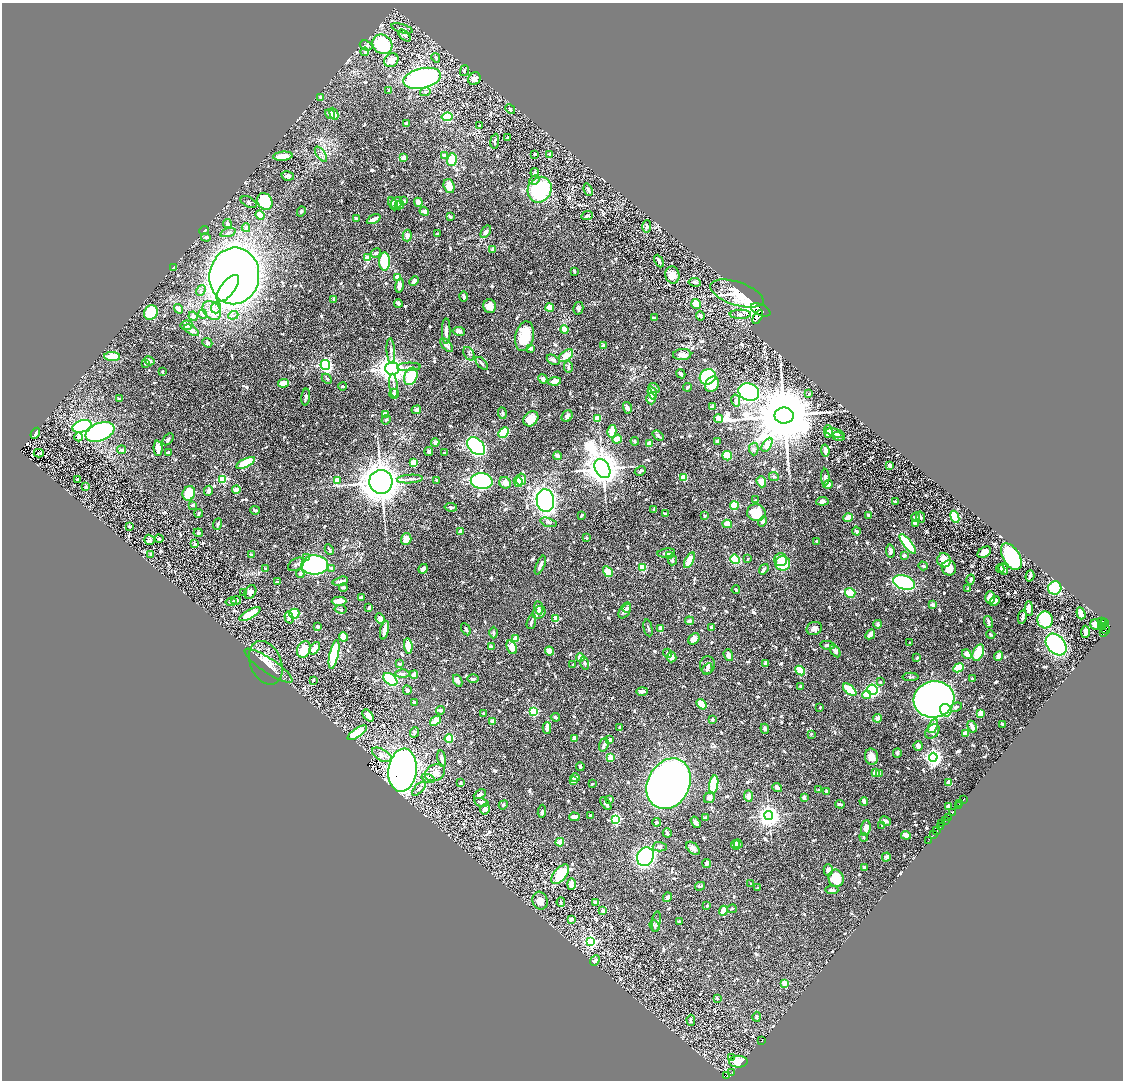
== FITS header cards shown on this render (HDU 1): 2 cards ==
NAXIS1  =                 2241
NAXIS2  =                 2156

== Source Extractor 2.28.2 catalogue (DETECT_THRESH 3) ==
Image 2241 x 2156 px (HDU 1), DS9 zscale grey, zoomed out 1/2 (1 PNG px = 2 x 2 image px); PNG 1125 x 1082 px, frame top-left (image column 1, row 2155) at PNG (2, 3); each listed source drawn as its Kron ellipse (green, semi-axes under 4 px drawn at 4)
Background 0.847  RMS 0.023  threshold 0.0684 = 3 sigma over >= 5 px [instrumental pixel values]
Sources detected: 1185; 39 cannot appear on this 1/2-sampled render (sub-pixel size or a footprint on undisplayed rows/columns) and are neither listed nor drawn; of the other 1146, the 500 brightest by FLUX_AUTO listed and drawn (646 fainter detections omitted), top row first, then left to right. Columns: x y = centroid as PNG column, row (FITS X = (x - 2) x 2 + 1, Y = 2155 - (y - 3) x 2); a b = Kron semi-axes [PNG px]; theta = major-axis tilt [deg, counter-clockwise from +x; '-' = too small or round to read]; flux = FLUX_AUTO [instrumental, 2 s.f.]
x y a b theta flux
402 28 11 4 -16 19
405 35 7 4 -43 15
382 44 10 9 - 300
366 45 6 4 -19 11
365 52 4 4 - 11
436 58 5 3 - 9.7
391 60 7 6 - 39
464 70 5 3 - 9.1
422 78 19 10 13 1700
474 79 7 5 48 24
389 90 3 3 - 8.2
425 92 5 3 - 7.4
321 98 4 3 - 15
510 109 5 3 - 10
330 114 5 3 - 17
334 114 6 4 -67 42
447 117 5 4 - 120
407 124 4 3 - 10
480 126 2 2 - 7.4
508 138 2 2 - 9.7
495 141 7 3 83 8.6
321 154 9 4 -54 13
535 154 3 2 - 7.2
550 154 4 3 - 7.7
444 155 3 3 - 15
283 156 10 4 5 42
404 158 4 3 - 34
452 160 6 4 73 89
535 173 4 3 - 11
288 176 6 4 -12 13
534 180 5 3 - 7.8
449 186 7 5 -73 64
540 190 13 11 59 430
588 190 6 4 -67 11
265 201 9 7 -59 380
404 201 2 2 - 14
249 202 8 5 -28 10
418 202 4 4 - 25
397 203 6 5 - 29
393 204 7 4 -66 11
399 205 4 4 - 12
301 211 5 4 - 8.3
424 211 5 4 - 15
260 215 5 3 - 68
587 216 6 3 23 11
450 217 4 2 - 8.6
356 219 4 3 - 13
374 219 7 3 26 41
227 223 4 3 - 12
647 226 6 4 88 17
246 228 4 4 - 15
204 230 5 3 - 11
486 232 7 4 56 22
228 233 8 4 18 14
437 234 3 2 - 11
407 236 6 4 -89 19
206 237 5 4 - 7.4
492 249 4 3 - 13
376 253 5 3 - 9.3
368 258 3 3 - 62
384 261 9 5 -90 210
659 261 7 3 -63 14
173 268 3 2 - 15
574 271 3 2 - 11
672 275 9 7 -75 48
234 276 28 25 83 5200
398 277 4 3 - 55
414 281 5 3 - 25
695 282 6 3 -6 13
400 286 7 3 79 34
228 288 16 7 52 740
201 291 5 3 - 8.3
737 294 28 11 -18 140
464 297 5 3 - 21
334 299 3 2 - 12
398 303 4 3 - 9.1
696 304 5 4 - 70
490 306 7 6 - 45
216 308 6 5 - 15
550 308 4 4 - 73
578 308 6 5 - 9.9
178 309 5 3 - 40
212 310 10 8 -45 65
761 310 10 5 -24 2800
151 313 7 6 - 210
203 314 5 4 - 9.6
740 314 10 4 1 17
233 315 5 3 - 8.6
193 316 5 4 - 16
700 316 5 4 - 9
758 317 8 4 60 680
654 318 4 2 - 15
186 325 6 4 9 31
192 330 8 4 -33 14
565 330 4 3 - 95
446 331 13 3 89 21
459 331 6 4 -9 19
524 336 15 9 78 160
207 343 5 4 - 10
447 345 8 4 -47 29
603 346 4 3 - 20
530 348 3 3 - 15
391 351 13 3 -86 17
469 354 7 5 -61 13
682 355 9 5 5 33
566 356 8 5 38 63
112 357 8 4 -2 95
553 360 7 4 -31 12
149 361 5 3 - 25
145 363 3 3 - 7.6
482 363 8 4 -48 10
325 365 5 4 - 910
409 367 12 3 2 15
568 367 6 3 -88 7.7
392 368 7 6 - 4700
162 372 3 2 - 7.1
681 374 5 2 - 16
411 376 9 6 68 210
708 377 8 7 - 330
327 379 6 4 -43 8.8
543 379 5 4 - 17
555 381 6 3 8 34
283 383 5 3 - 63
712 384 8 6 57 78
343 386 4 3 - 8.1
394 386 12 3 -83 16
687 387 4 3 - 12
654 388 6 4 -39 7.7
749 392 10 8 -18 1800
652 393 7 4 -73 56
394 394 5 4 - 11
809 394 3 3 - 13
306 397 8 3 84 9
119 399 3 3 - 14
651 399 5 5 - 28
736 401 6 4 -78 19
712 406 4 3 - 15
627 408 6 4 -74 12
416 410 5 4 - 15
502 413 6 3 -84 8.5
385 414 4 4 - 43
567 416 6 5 - 17
784 416 9 8 - 80000
598 418 4 3 - 44
719 418 5 4 - 32
531 419 8 6 48 62
386 420 5 4 - 9.7
82 426 10 6 18 1100
612 431 6 4 77 75
100 432 15 9 22 1100
504 432 6 4 47 180
828 432 6 3 -89 84
35 433 6 3 57 16
835 433 9 4 -16 21
658 436 6 3 -41 12
838 436 6 3 -18 8.1
78 437 4 3 - 24
168 439 7 4 49 9.7
617 439 5 3 - 84
635 441 4 3 - 8.2
717 441 3 3 - 13
435 442 4 4 - 15
650 443 3 3 - 59
767 445 8 4 59 68
476 446 10 7 -45 860
158 448 8 4 -86 25
754 449 6 4 -88 9.9
122 450 4 3 - 14
825 450 6 3 -83 27
168 452 3 3 - 7.6
429 452 4 3 - 7.9
39 453 5 3 - 9.5
444 453 3 2 - 8
558 456 4 3 - 16
727 456 5 4 - 120
246 463 10 4 26 180
414 463 4 4 - 83
890 465 4 3 - 22
602 469 10 7 -60 9600
640 471 6 4 28 10
774 476 5 3 - 11
825 477 8 4 -89 14
684 478 4 3 - 76
77 479 2 2 - 8.4
223 479 4 4 - 190
410 479 13 3 4 13
521 479 6 5 - 25
337 480 4 4 - 48
437 480 3 2 - 8.7
482 481 11 8 -5 910
381 482 12 11 - 7800
518 482 5 4 - 70
761 482 5 4 - 56
505 483 6 5 - 28
828 484 5 4 - 29
86 487 3 2 - 11
236 490 4 3 - 44
208 491 5 3 - 16
189 493 7 6 - 99
755 500 3 2 - 13
545 501 11 8 -82 1400
822 501 6 4 7 23
896 502 4 3 - 15
193 505 4 3 - 10
734 506 4 4 - 200
451 507 6 3 -7 9.7
654 509 2 2 - 15
255 510 4 2 - 13
199 513 4 2 - 10
756 513 9 8 - 150
665 514 4 3 - 7.3
581 515 3 2 - 12
868 515 4 3 - 12
704 516 3 2 - 10
915 517 4 2 - 22
920 517 6 3 -64 11
955 517 6 4 -68 350
848 518 5 3 - 63
763 521 5 4 - 17
548 522 8 4 -17 15
915 523 4 3 - 19
218 524 6 3 67 8.7
727 524 5 4 - 36
130 526 3 2 - 9.1
461 531 4 3 - 24
856 531 4 2 - 15
198 533 5 4 - 8.6
586 538 2 2 - 15
159 539 4 3 - 12
406 539 6 5 - 34
150 540 5 5 - 12
817 541 3 3 - 12
195 544 2 2 - 33
908 544 12 4 -51 260
329 550 5 2 - 7.3
890 551 6 3 -81 13
984 552 7 5 34 43
666 553 9 3 8 26
150 555 3 2 - 11
251 555 3 2 - 8.2
670 555 4 4 - 10
904 556 3 3 - 16
1011 557 15 8 -59 570
307 558 3 2 - 14
735 559 5 4 - 130
748 559 2 2 - 8.3
781 559 6 6 - 49
673 560 5 3 - 8.4
689 560 8 4 62 78
944 560 7 6 - 73
783 563 7 7 - 140
296 564 9 5 33 14
315 565 13 9 -1 1100
540 565 10 3 66 22
923 566 5 3 - 7.2
643 567 4 3 - 100
949 568 7 7 - 68
265 569 3 2 - 7.8
332 569 3 3 - 19
423 569 5 3 - 17
764 569 6 3 51 15
1000 569 4 2 - 11
1003 569 6 4 -70 21
608 572 6 4 -57 88
300 574 4 4 - 13
1030 576 5 2 - 14
971 579 5 3 - 9
340 581 8 3 14 18
277 582 3 2 - 13
904 583 11 7 -17 540
343 587 4 2 - 9.2
1055 588 7 6 - 270
968 589 3 2 - 9
736 590 4 3 - 8.7
250 592 7 5 56 26
243 593 3 3 - 8.1
850 593 5 5 - 79
361 597 3 2 - 25
990 598 6 4 -88 39
236 600 5 3 - 12
339 601 7 4 0 52
995 601 5 2 - 34
231 602 5 3 - 7.3
933 605 2 2 - 43
369 608 3 2 - 14
539 608 7 3 -80 7.2
627 608 4 4 - 8.2
1029 608 7 4 -87 34
341 609 6 3 -10 12
625 611 9 5 59 18
539 612 7 6 - 37
1081 613 6 3 -71 63
250 614 12 3 30 170
294 614 5 5 - 220
289 617 6 4 -74 16
1022 617 7 2 80 16
380 619 6 4 -66 28
556 619 3 2 - 120
1045 620 8 8 - 300
689 621 4 3 - 16
1102 621 3 1 - 26
531 622 7 2 73 11
988 622 6 3 -74 11
1105 622 4 2 - 47
878 624 4 4 - 9.5
1103 624 3 2 - 35
1096 625 5 5 - 58
1101 626 3 1 - 17
317 627 3 3 - 12
648 628 8 2 -77 7.9
660 628 3 3 - 39
712 628 3 3 - 16
814 628 8 6 22 18
466 629 6 3 -61 7.6
1105 629 5 3 - 140
384 630 9 3 77 60
1085 632 6 3 86 31
1103 632 4 2 - 140
494 633 6 3 -89 12
870 634 5 3 - 34
991 635 5 3 - 7.5
344 637 4 4 - 76
515 639 3 3 - 38
694 639 6 4 47 37
910 643 2 2 - 7.9
827 645 7 3 -7 10
1056 645 12 8 -49 640
408 646 7 3 -83 100
491 647 4 3 - 17
512 647 7 5 -67 47
315 648 7 4 53 49
304 649 8 6 63 120
549 651 4 3 - 40
835 651 7 3 -56 20
668 653 5 3 - 8.9
978 653 9 5 68 150
334 654 14 4 78 350
967 654 5 3 - 51
728 655 6 4 -72 26
999 656 5 2 - 53
580 657 4 3 - 42
672 657 5 4 - 30
917 658 3 3 - 7.3
266 663 23 15 -67 65
584 663 6 3 -72 9.9
766 663 3 3 - 14
399 664 2 2 - 14
573 665 3 2 - 8
707 665 9 7 84 19
269 666 28 7 -34 19
959 668 5 4 - 140
707 669 6 4 61 10
800 670 5 3 - 150
402 674 7 3 -1 16
414 675 4 4 - 20
910 677 8 3 0 9.8
390 679 8 5 -40 290
473 679 5 2 - 8.2
972 679 3 2 - 7.9
313 680 3 3 - 8.6
458 681 6 3 -64 20
880 682 3 2 - 8.5
801 686 3 3 - 20
407 690 5 3 - 13
850 690 8 4 -40 130
872 690 5 5 - 480
642 691 6 3 1 18
867 695 4 4 - 87
934 699 20 18 13 4600
414 702 3 3 - 9.9
702 704 6 4 -53 100
820 707 3 2 - 7.4
956 707 6 3 19 11
441 710 4 3 - 13
946 710 6 5 - 140
533 711 3 3 - 340
980 713 3 3 - 57
484 714 3 2 - 11
368 716 7 4 -50 40
555 717 4 2 - 13
877 718 4 4 - 25
712 720 3 2 - 12
435 721 6 3 38 95
493 721 3 3 - 42
1002 724 3 2 - 11
933 726 7 4 64 51
619 727 3 2 - 7.4
972 727 6 3 -63 35
547 728 6 3 88 35
765 729 5 4 - 14
932 731 8 6 47 31
414 732 5 3 - 9.1
357 733 11 4 35 130
965 733 3 3 - 30
811 734 2 2 - 11
574 738 3 2 - 36
449 739 4 3 - 110
610 740 3 3 - 15
604 745 7 4 73 12
918 746 5 4 - 19
897 753 4 4 - 8.1
382 755 11 5 -29 28
871 757 8 6 -79 33
933 757 4 4 - 2000
610 758 3 3 - 89
442 759 8 3 -80 20
580 767 4 3 - 14
402 770 21 14 82 4100
435 773 10 8 30 44
875 773 4 3 - 36
880 774 3 3 - 21
428 778 6 4 -21 13
575 778 4 3 - 22
574 781 4 3 - 29
461 783 3 2 - 11
949 783 4 4 - 29
592 784 2 2 - 7.4
669 784 26 21 62 5200
714 785 9 4 80 260
777 787 5 3 - 15
419 789 9 4 46 18
818 790 2 2 - 19
826 792 3 3 - 17
480 794 6 3 27 16
748 796 5 4 - 26
709 798 6 5 - 22
804 798 3 2 - 25
610 799 4 2 - 16
963 799 4 2 - 76
864 801 4 4 - 23
482 802 7 3 -14 12
960 803 2 2 - 42
606 804 7 3 -54 18
840 804 4 2 - 15
503 805 5 3 - 9.1
958 805 2 1 - 46
948 806 3 3 - 39
485 809 5 4 - 32
542 811 6 3 84 7.6
952 813 2 1 - 23
591 815 3 3 - 12
769 815 4 4 - 3900
574 817 5 3 - 32
705 818 4 2 - 13
948 818 2 1 - 14
616 819 3 3 - 640
945 820 3 2 - 28
886 821 6 3 -27 14
656 822 4 4 - 7.4
695 822 6 4 -58 12
941 823 3 1 - 11
882 826 2 2 - 12
940 826 3 2 - 89
866 828 8 4 84 31
937 830 2 1 - 14
667 833 5 3 - 17
934 834 3 2 - 49
906 835 5 4 - 25
864 837 4 3 - 9.4
928 841 2 1 - 34
560 842 4 3 - 56
738 844 5 3 - 9.8
735 845 5 3 - 29
660 847 7 4 -1 11
693 848 8 5 -41 22
645 857 9 8 - 830
886 857 4 4 - 11
707 863 4 3 - 22
864 867 2 2 - 14
828 870 6 4 89 21
560 874 11 6 50 230
836 878 9 7 -79 120
571 884 6 4 89 23
751 884 2 2 - 8.9
700 886 5 3 - 8.1
758 888 3 2 - 7.6
832 890 6 3 -3 12
667 897 5 3 - 19
540 901 9 7 -73 35
561 902 4 3 - 8.9
595 902 4 3 - 17
707 906 3 3 - 7.6
732 909 5 3 - 7.4
603 911 2 2 - 63
723 911 5 3 - 63
572 919 3 3 - 16
679 921 4 2 - 8.2
656 922 10 4 81 10
655 926 6 4 -68 8.3
591 941 4 4 - 960
595 961 6 4 48 15
785 983 2 2 - 90
717 998 2 2 - 13
757 1017 5 3 - 9
691 1020 5 3 - 7.6
762 1040 3 2 - 29
732 1057 2 1 - 28
738 1062 9 6 0 130
732 1073 2 2 - 7.4
727 1075 3 1 - 51
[646 fainter detections neither listed nor drawn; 39 sub-pixel or undisplayed-footprint detections neither listed nor drawn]